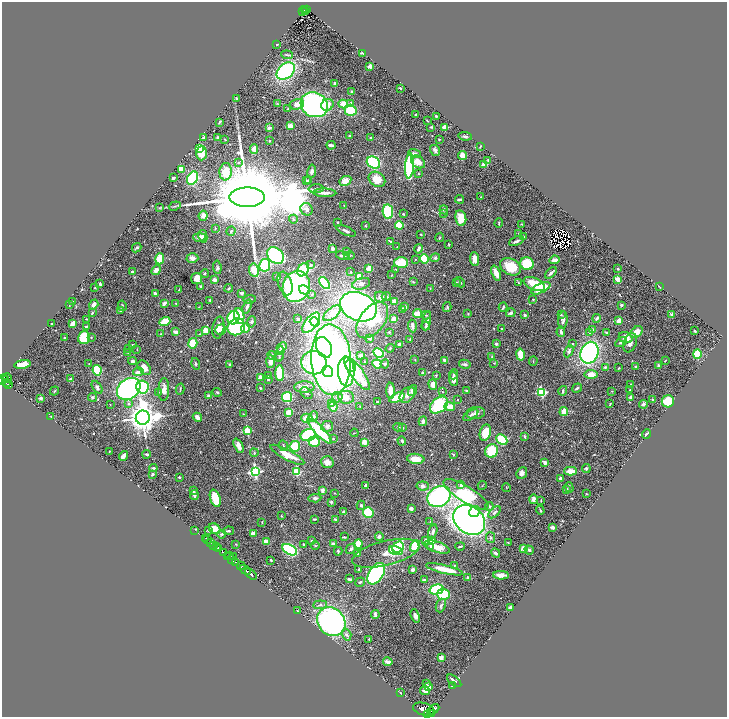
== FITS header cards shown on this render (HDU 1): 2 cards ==
NAXIS1  =                 1450
NAXIS2  =                 1429

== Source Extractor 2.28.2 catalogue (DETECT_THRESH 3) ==
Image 1450 x 1429 px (HDU 1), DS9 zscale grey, zoomed out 1/2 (1 PNG px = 2 x 2 image px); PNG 729 x 719 px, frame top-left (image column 2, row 1429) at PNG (2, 2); each listed source drawn as its Kron ellipse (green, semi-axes under 4 px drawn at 4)
Background 0.916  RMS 0.034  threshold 0.103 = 3 sigma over >= 5 px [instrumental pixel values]
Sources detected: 621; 34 cannot appear on this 1/2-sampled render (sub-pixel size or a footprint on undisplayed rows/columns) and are neither listed nor drawn; of the other 587, the 500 brightest by FLUX_AUTO listed and drawn (87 fainter detections omitted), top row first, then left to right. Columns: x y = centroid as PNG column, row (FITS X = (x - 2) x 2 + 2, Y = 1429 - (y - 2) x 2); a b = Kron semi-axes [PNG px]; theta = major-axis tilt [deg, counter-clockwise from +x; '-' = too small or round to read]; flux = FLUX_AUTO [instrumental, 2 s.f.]
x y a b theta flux
305 9 2 2 - 29
307 9 4 2 - 75
303 11 2 1 - 7.4
305 11 2 1 - 4.5
277 44 3 2 - 4.1
362 53 4 2 - 7.9
287 55 6 3 -5 8.9
370 66 2 2 - 97
286 71 10 7 40 940
335 83 2 2 - 71
400 88 2 2 - 23
352 92 3 2 - 4.8
237 98 3 2 - 10
351 103 4 3 - 18
277 104 3 3 - 4.4
297 104 7 5 16 46
343 104 5 3 - 94
314 105 14 12 -27 1400
327 105 6 5 - 54
288 109 3 3 - 7.4
350 110 6 5 - 180
416 115 3 2 - 8.8
436 116 2 2 - 6.1
427 120 2 2 - 4.7
219 122 3 2 - 9.6
290 126 3 3 - 65
431 127 2 2 - 7.2
445 127 2 2 - 150
269 128 2 2 - 65
349 136 2 2 - 8.5
465 136 7 4 -7 15
218 137 3 3 - 9
204 138 3 2 - 30
371 138 3 2 - 17
225 139 3 2 - 5.3
439 139 2 2 - 5.1
269 141 2 2 - 5.1
331 145 4 2 - 18
480 147 3 2 - 4.8
200 148 3 3 - 240
254 149 5 3 - 56
435 150 5 5 - 20
201 153 7 5 87 110
415 154 6 4 -16 26
463 155 5 4 - 66
488 160 4 3 - 7.1
239 162 3 3 - 6.6
418 162 8 5 -37 69
373 163 7 5 -33 550
484 164 2 2 - 140
409 166 12 4 85 900
181 169 3 3 - 89
312 171 6 4 80 24
226 172 8 6 85 130
418 174 3 2 - 5.1
173 178 3 2 - 11
193 178 7 5 62 400
377 179 9 7 -34 98
309 180 3 3 - 5.9
306 181 2 2 - 8.9
345 181 6 4 28 71
316 189 7 3 3 13
324 193 12 3 -2 39
247 197 18 9 0 180000
481 197 2 2 - 4.1
460 199 4 2 - 12
344 205 4 2 - 4.3
175 206 6 2 19 7.7
159 208 3 2 - 4.5
307 209 6 5 - 32
444 210 4 4 - 10
388 212 7 5 -82 370
444 213 3 3 - 4.2
403 214 4 3 - 6.3
203 216 5 4 - 36
461 218 8 5 -78 110
293 219 4 4 - 10
337 222 3 3 - 4.4
499 223 4 2 - 7
522 224 2 2 - 6
399 225 4 4 - 180
365 226 3 3 - 4.8
215 228 3 3 - 5.5
231 231 5 3 - 7.6
346 231 10 3 -23 19
519 233 4 3 - 5.5
421 234 2 2 - 6.9
203 236 6 4 -78 35
524 236 2 2 - 6.1
199 237 6 4 -1 30
440 237 5 3 - 5.8
390 241 4 2 - 6.6
516 241 8 2 23 17
449 244 2 2 - 3.8
397 247 2 2 - 4.9
137 248 5 3 - 13
333 248 3 3 - 30
419 249 5 2 - 23
346 252 4 4 - 8.2
275 256 9 7 -43 710
343 256 7 2 -14 20
350 256 5 2 - 5.4
192 258 6 4 -2 38
435 258 5 4 - 16
160 259 5 4 - 150
415 259 2 2 - 3.8
424 259 4 4 - 160
475 259 7 4 -88 53
554 260 5 3 - 34
401 262 7 5 2 160
527 264 7 6 - 240
265 265 6 5 - 320
311 265 4 3 - 14
217 267 7 4 -82 11
510 267 11 8 -27 140
369 269 4 3 - 99
396 269 3 2 - 6.8
618 269 2 2 - 6.3
156 270 5 4 - 41
254 270 7 5 -81 130
303 270 7 5 56 410
132 272 2 2 - 13
351 272 2 2 - 9
205 273 4 3 - 8.2
496 273 8 3 -68 47
551 273 7 2 43 25
392 275 3 2 - 3.8
277 277 3 3 - 21
359 277 3 3 - 140
196 279 5 5 - 49
618 279 3 3 - 52
214 280 3 3 - 28
413 282 4 3 - 7.1
457 282 3 3 - 4.2
460 282 6 3 -47 10
324 283 7 4 -52 410
518 283 4 2 - 6.3
100 284 4 2 - 13
285 284 12 7 -72 87
361 284 9 5 18 27
534 284 11 6 -25 190
201 286 2 2 - 26
296 287 16 13 72 1200
659 287 4 1 - 5.8
95 288 2 2 - 4.4
229 288 4 2 - 8.3
541 288 10 4 25 190
430 289 3 2 - 3.8
178 290 4 2 - 4.3
304 290 6 4 -29 220
155 293 3 2 - 14
241 293 4 3 - 17
312 294 4 3 - 7.2
386 296 4 4 - 12
381 297 6 5 - 29
250 299 6 3 10 11
533 299 2 2 - 4.8
210 300 2 2 - 14
395 301 4 4 - 42
72 302 2 2 - 4.5
164 303 3 2 - 31
176 303 3 3 - 4
69 305 4 2 - 5.4
94 305 5 4 - 39
621 305 2 2 - 35
122 306 5 3 - 7.8
199 307 3 3 - 4.3
247 307 7 3 71 24
358 307 19 14 -22 2700
405 307 3 3 - 24
447 307 5 3 - 9.8
503 307 5 2 - 12
120 310 3 3 - 18
403 310 4 3 - 25
92 313 3 3 - 8.4
332 313 10 5 40 93
511 313 5 3 - 12
417 314 4 3 - 120
468 314 3 3 - 5.7
672 314 2 2 - 52
426 315 4 3 - 6.6
525 315 3 2 - 14
561 315 4 2 - 5.6
239 316 8 5 -80 250
233 318 7 6 - 380
597 318 4 3 - 20
86 319 3 2 - 4.2
298 319 3 3 - 9.4
394 319 4 4 - 46
372 320 20 12 53 210
563 320 9 4 84 20
165 321 5 3 - 190
427 321 10 3 79 38
619 321 3 3 - 62
251 322 6 4 73 19
315 322 5 3 - 180
52 323 3 1 - 5.4
311 323 12 6 52 720
73 324 4 3 - 98
86 326 3 2 - 6.5
412 326 6 3 -85 34
426 326 4 3 - 7.1
236 327 9 8 - 820
218 328 11 6 80 45
245 328 4 4 - 110
502 329 3 2 - 7
593 329 3 3 - 26
206 330 4 3 - 79
221 330 5 5 - 17
695 331 3 2 - 8.4
176 332 4 3 - 34
389 332 2 2 - 17
561 332 5 3 - 13
606 332 3 3 - 8.3
637 332 7 5 45 83
590 333 3 3 - 9.4
161 334 3 2 - 4.2
200 334 3 2 - 4.4
64 338 2 2 - 26
84 338 7 6 - 200
91 338 4 3 - 9.3
370 338 3 3 - 27
626 338 7 5 -19 64
410 339 3 2 - 5.5
621 342 6 3 30 15
193 343 5 4 - 200
630 343 10 6 68 34
400 344 3 3 - 29
496 344 3 2 - 18
572 344 3 3 - 4.7
133 345 2 2 - 5.7
282 347 6 4 46 36
324 347 11 7 -67 280
390 348 4 3 - 6.2
129 349 2 2 - 5.4
137 349 3 2 - 3.9
281 350 3 3 - 11
569 351 6 4 64 19
128 352 3 3 - 10
379 353 5 4 - 450
589 353 11 8 68 1500
280 354 8 3 78 12
520 354 6 4 -78 100
697 354 4 4 - 180
272 355 4 3 - 13
361 355 2 2 - 61
279 357 3 2 - 6.8
492 357 3 2 - 3.9
331 360 35 20 -87 4600
415 360 4 3 - 4.8
445 360 4 3 - 16
132 361 4 3 - 19
270 361 6 4 88 49
365 361 3 3 - 4.5
533 361 4 2 - 4.1
665 361 2 2 - 4.6
89 363 3 2 - 4.5
314 363 13 11 -8 760
494 363 3 2 - 4.7
23 364 8 3 8 130
196 364 6 3 -75 8.7
229 364 3 2 - 7.1
377 364 5 4 - 110
385 364 4 4 - 11
465 364 6 4 -14 16
351 366 6 5 - 110
658 366 3 2 - 11
605 367 4 3 - 8.4
636 367 3 3 - 9.2
144 368 8 5 -50 52
619 368 3 2 - 5.7
97 370 5 4 - 310
346 371 15 8 -88 480
138 372 5 4 - 29
328 372 5 5 - 330
280 373 8 4 -88 220
422 373 3 3 - 6.3
357 374 20 6 -53 310
454 374 5 3 - 11
591 374 6 4 -3 71
268 376 3 2 - 6.6
436 376 4 2 - 5.3
260 377 3 3 - 36
7 378 5 2 - 100
3 379 5 2 - 430
5 379 3 2 - 360
70 379 3 2 - 16
268 379 2 2 - 7.6
454 379 7 3 -87 42
6 383 2 1 - 85
8 384 3 2 - 150
433 385 5 3 - 40
631 385 3 3 - 9.4
97 387 7 4 -55 21
142 387 6 6 - 380
304 387 10 5 0 56
260 388 2 2 - 12
577 388 5 3 - 9.9
129 389 13 10 39 1300
180 389 5 2 - 5.5
164 390 11 5 88 47
413 390 5 3 - 45
630 390 3 3 - 6.6
54 391 5 3 - 6.7
391 391 8 4 -88 75
466 391 2 2 - 7.8
563 391 5 2 - 11
612 391 3 2 - 4.5
158 392 3 3 - 6.2
217 392 5 3 - 8.9
442 392 3 2 - 3.7
541 392 4 3 - 450
306 393 7 5 -44 16
407 395 9 6 48 33
209 396 3 3 - 29
92 397 4 4 - 13
287 397 5 5 - 340
337 397 5 5 - 20
346 397 8 6 -8 55
631 397 4 3 - 27
41 398 2 2 - 74
397 398 8 4 21 140
457 399 2 2 - 4.8
652 399 2 2 - 11
668 401 6 6 - 120
377 402 3 2 - 15
332 403 4 3 - 15
128 404 3 2 - 15
610 404 4 2 - 4.7
643 404 4 4 - 15
110 405 2 2 - 5.7
439 405 10 7 39 520
360 406 3 3 - 5.5
333 407 5 4 - 49
450 407 5 4 - 64
289 412 4 4 - 90
564 412 4 3 - 100
476 413 9 6 6 34
243 414 3 2 - 3.8
471 415 8 4 31 17
51 416 2 2 - 5
313 416 5 4 - 21
197 417 5 3 - 44
143 418 7 7 - 13000
307 418 5 4 - 110
423 421 5 4 - 24
327 426 6 5 - 26
398 427 4 3 - 8.6
402 428 3 3 - 13
247 431 3 3 - 310
320 431 17 4 -46 390
354 433 4 2 - 4.5
485 433 8 5 72 150
646 434 5 2 - 15
308 435 8 6 13 390
525 436 3 2 - 12
333 439 3 3 - 6.2
502 439 6 4 -45 380
402 441 5 3 - 11
314 442 5 5 - 190
364 442 3 3 - 76
239 446 8 4 -64 40
283 446 5 2 - 6.4
295 446 5 5 - 180
109 451 2 2 - 7.7
492 451 7 6 - 200
254 453 4 3 - 7.7
147 454 4 2 - 15
287 455 19 5 -28 130
453 455 4 2 - 5.2
123 456 5 3 - 38
416 459 8 5 -6 79
327 462 6 6 - 44
545 462 3 3 - 27
153 468 4 3 - 11
586 469 4 3 - 10
570 471 6 4 1 61
255 472 4 4 - 1100
297 472 4 4 - 170
522 473 6 5 - 26
152 474 3 3 - 10
179 477 2 2 - 32
560 478 3 3 - 11
365 485 3 2 - 16
461 485 3 2 - 57
482 485 4 2 - 3.8
423 486 6 4 -6 18
506 487 4 2 - 3.7
569 487 5 3 - 10
566 489 3 2 - 18
194 490 2 2 - 27
323 490 4 3 - 24
335 493 3 2 - 4.1
466 494 26 8 -32 780
586 494 2 2 - 7.8
194 495 5 3 - 20
439 496 12 9 33 1100
215 498 9 5 -72 180
315 498 6 4 4 17
534 499 5 4 - 35
541 501 2 2 - 5.2
331 502 3 3 - 9.1
361 505 4 3 - 12
489 506 4 3 - 8.5
411 509 3 2 - 35
540 510 4 2 - 8
343 512 4 3 - 7.3
368 512 5 5 - 270
474 512 6 5 - 140
495 512 7 3 45 17
281 516 3 3 - 4.7
315 519 3 2 - 7.6
335 520 4 3 - 13
469 520 17 13 -38 3400
262 522 4 2 - 4.8
430 522 2 2 - 3.6
552 527 3 3 - 19
215 529 6 5 - 94
195 530 3 1 - 23
208 530 2 2 - 9.3
228 531 6 3 7 11
433 532 7 3 74 15
253 533 2 2 - 68
222 534 5 3 - 11
344 537 4 2 - 8
379 537 4 3 - 18
206 538 4 2 - 14
491 538 5 4 - 12
207 540 2 1 - 130
312 540 3 2 - 3.9
426 540 4 3 - 15
431 540 4 3 - 61
266 541 4 3 - 98
210 542 3 2 - 140
508 543 3 2 - 4.1
236 544 3 2 - 4.7
303 544 2 2 - 9.3
333 544 4 3 - 32
358 544 4 3 - 130
214 545 3 2 - 790
315 546 4 2 - 5.6
415 546 6 4 59 150
460 546 5 2 - 9.4
216 547 2 1 - 62
398 547 6 5 - 360
431 547 4 3 - 10
437 547 13 5 -16 87
523 548 4 3 - 39
218 549 3 2 - 460
351 549 6 3 47 19
290 550 8 5 -30 700
529 550 4 3 - 13
338 551 4 2 - 12
396 551 7 3 -16 180
223 552 3 2 - 86
358 553 3 3 - 26
386 553 34 12 14 110
496 553 5 3 - 14
227 556 3 1 - 100
229 556 3 1 - 130
233 556 3 1 - 31
231 559 3 2 - 130
271 560 2 2 - 7.4
235 562 3 2 - 420
454 565 3 3 - 4.8
241 566 4 2 - 110
359 569 3 3 - 5.8
413 569 3 2 - 27
444 569 19 4 -13 120
245 570 6 2 -35 1200
251 574 7 2 -40 1000
376 574 12 7 56 1300
501 575 8 3 -2 37
468 578 2 2 - 55
349 579 3 2 - 11
424 580 4 2 - 13
360 582 5 3 - 8.8
436 590 7 5 14 490
443 594 6 6 - 270
320 605 7 3 6 14
441 605 7 4 68 19
510 608 3 3 - 41
297 611 2 2 - 5.1
375 615 4 2 - 18
415 616 7 4 -69 30
331 622 15 13 -46 1400
346 635 6 4 -71 19
369 639 3 2 - 5
441 658 3 3 - 53
388 662 5 3 - 41
454 681 8 3 -39 23
426 684 3 2 - 4.1
452 686 3 2 - 4.9
429 687 3 3 - 67
425 691 5 3 - 26
400 693 2 2 - 6.2
424 709 11 6 -15 5400
433 710 7 3 39 960
431 714 3 2 - 660
428 715 2 1 - 5400
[87 fainter detections neither listed nor drawn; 34 sub-pixel or undisplayed-footprint detections neither listed nor drawn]